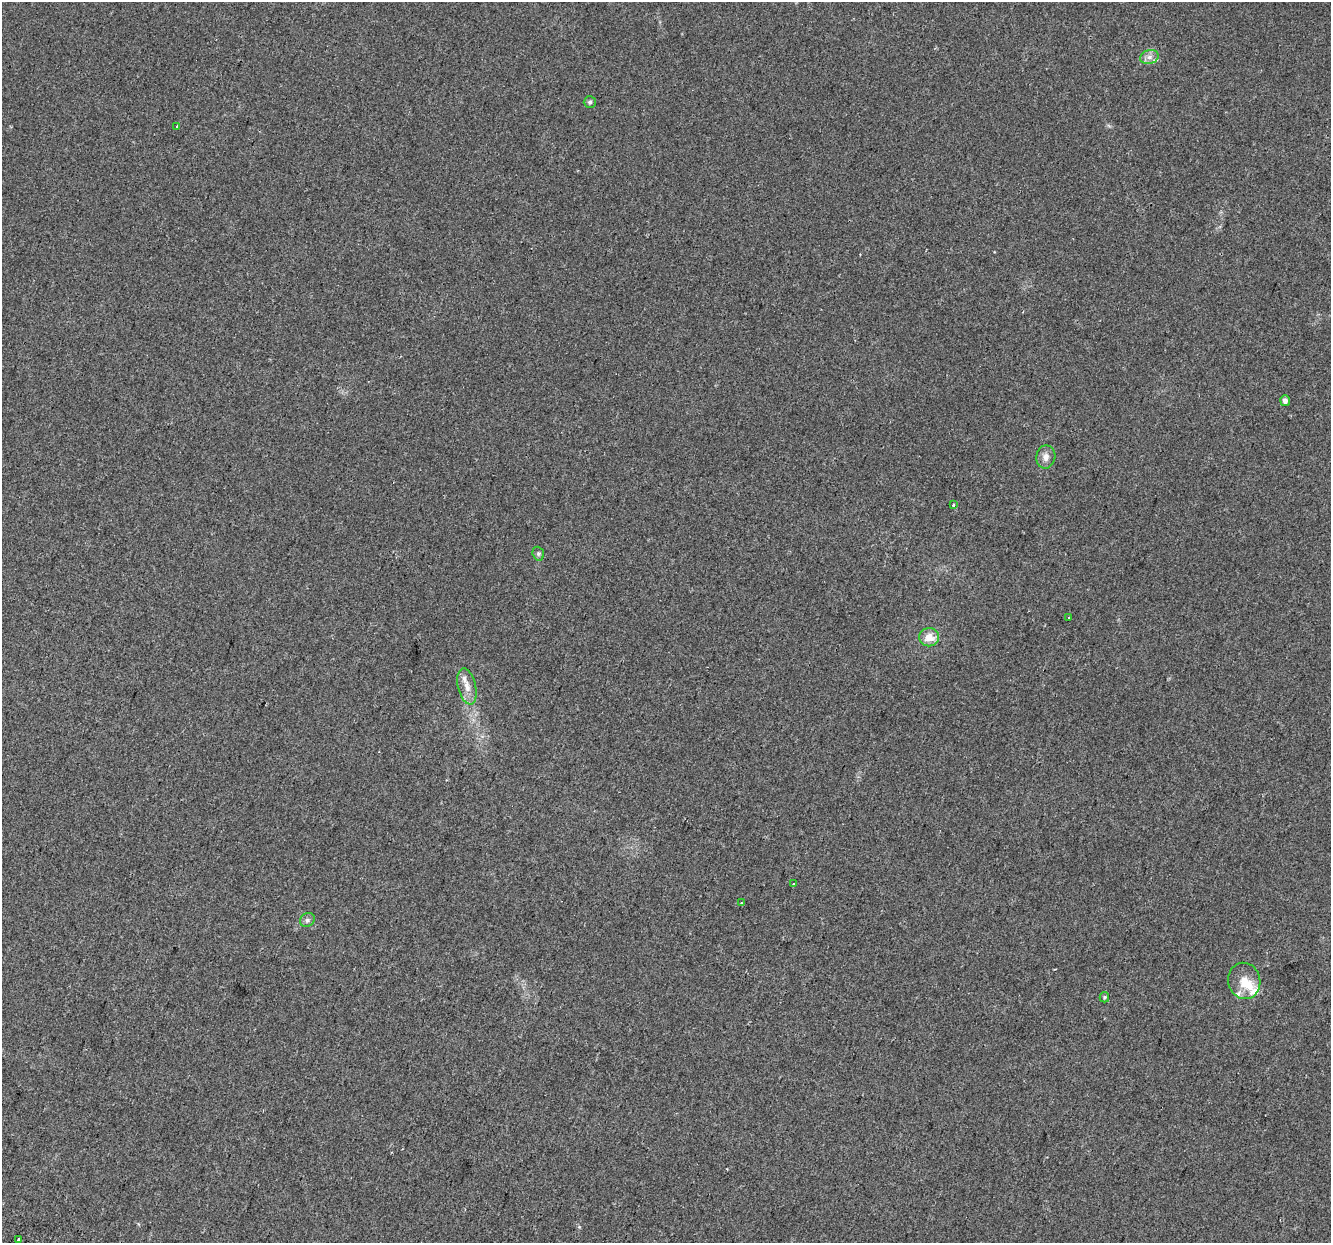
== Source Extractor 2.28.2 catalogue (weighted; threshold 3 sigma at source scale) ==
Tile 7 of 4 x 4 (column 3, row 2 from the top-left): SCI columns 2718-4046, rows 2828-4068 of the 5427 x 5594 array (HDU 1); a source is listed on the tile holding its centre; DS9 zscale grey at full resolution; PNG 1333 x 1245 px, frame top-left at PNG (2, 2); each listed source drawn as its Kron ellipse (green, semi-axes under 4 px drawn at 4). Shown black and unused: <1% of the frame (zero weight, under 2 of 3 exposures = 4% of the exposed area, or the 3 px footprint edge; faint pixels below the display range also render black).
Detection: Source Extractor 2.28.2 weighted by HDU 2 'WHT'; one run over the whole footprint, this tile lists its part. Background 0.0371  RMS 0.0054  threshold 0.0245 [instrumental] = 3 sigma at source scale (4.5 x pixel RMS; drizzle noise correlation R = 1.50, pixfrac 1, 0.0396/0.0396 arcsec/px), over >= 5 px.
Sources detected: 22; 1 cosmic-ray / hot-pixel residue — neither listed nor drawn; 5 inside a brighter listed object's ellipse — not listed separately; the other 16 listed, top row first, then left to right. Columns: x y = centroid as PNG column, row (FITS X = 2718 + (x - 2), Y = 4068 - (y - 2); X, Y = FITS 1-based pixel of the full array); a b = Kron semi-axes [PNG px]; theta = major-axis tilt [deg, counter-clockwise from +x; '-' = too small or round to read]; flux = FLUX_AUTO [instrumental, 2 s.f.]
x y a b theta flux
1149 57 9 7 16 2.6
590 102 6 6 - 1.1
177 126 3 3 - 1.1
1285 401 5 5 - 2
1046 457 11 9 80 3.2
953 505 3 3 - 0.67
538 554 7 5 -70 1.1
1069 618 4 2 - 0.45
929 637 10 9 - 5.9
467 686 18 9 -76 5.1
794 884 3 3 - 0.94
741 903 3 3 - 1.5
307 920 8 6 35 1.5
1244 981 18 16 -76 8.8
1104 997 5 5 - 0.66
18 1239 3 2 - 0.69